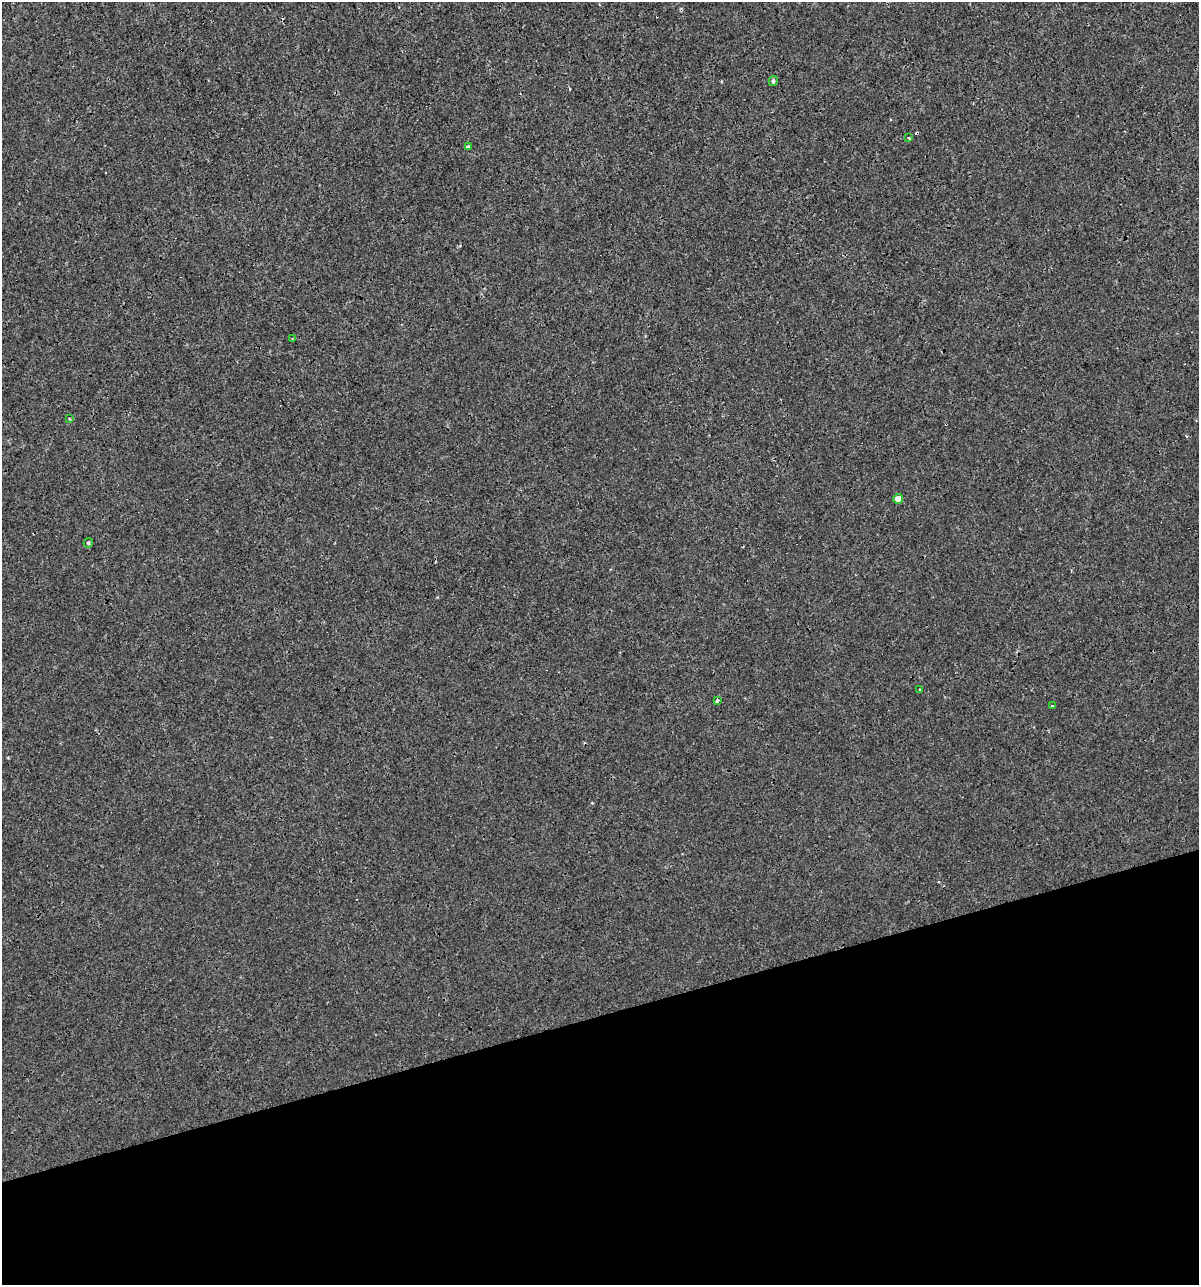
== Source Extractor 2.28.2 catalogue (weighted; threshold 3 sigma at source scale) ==
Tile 14 of 4 x 4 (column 2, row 4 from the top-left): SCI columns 1244-2440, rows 1-1283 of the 4930 x 5132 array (HDU 1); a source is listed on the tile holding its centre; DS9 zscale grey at full resolution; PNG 1201 x 1287 px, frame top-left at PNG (2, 2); each listed source drawn as its Kron ellipse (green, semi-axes under 4 px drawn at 4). Shown black and unused: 21% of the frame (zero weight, under 3 of 4 exposures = <1% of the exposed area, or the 3 px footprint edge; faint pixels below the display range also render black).
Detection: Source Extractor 2.28.2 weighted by HDU 2 'WHT'; one run over the whole footprint, this tile lists its part. Background 9.33e-05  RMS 0.0017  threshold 0.00783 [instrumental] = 3 sigma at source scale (4.5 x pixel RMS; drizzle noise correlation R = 1.50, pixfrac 1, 0.0396/0.0396 arcsec/px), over >= 5 px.
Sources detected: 14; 4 cosmic-ray / hot-pixel residue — neither listed nor drawn; the other 10 listed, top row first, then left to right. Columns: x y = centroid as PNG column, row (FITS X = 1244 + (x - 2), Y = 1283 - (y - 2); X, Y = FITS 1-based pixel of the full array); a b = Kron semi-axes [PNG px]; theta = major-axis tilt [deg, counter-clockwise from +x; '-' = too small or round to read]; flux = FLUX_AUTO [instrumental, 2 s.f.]
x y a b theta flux
773 81 5 4 - 0.42
909 138 3 3 - 0.31
468 147 4 3 - 0.67
292 339 3 3 - 0.16
69 419 3 2 - 0.21
898 499 5 4 - 1.5
88 543 5 4 - 0.27
920 690 2 2 - 0.15
717 701 3 3 - 0.38
1052 706 4 2 - 0.14